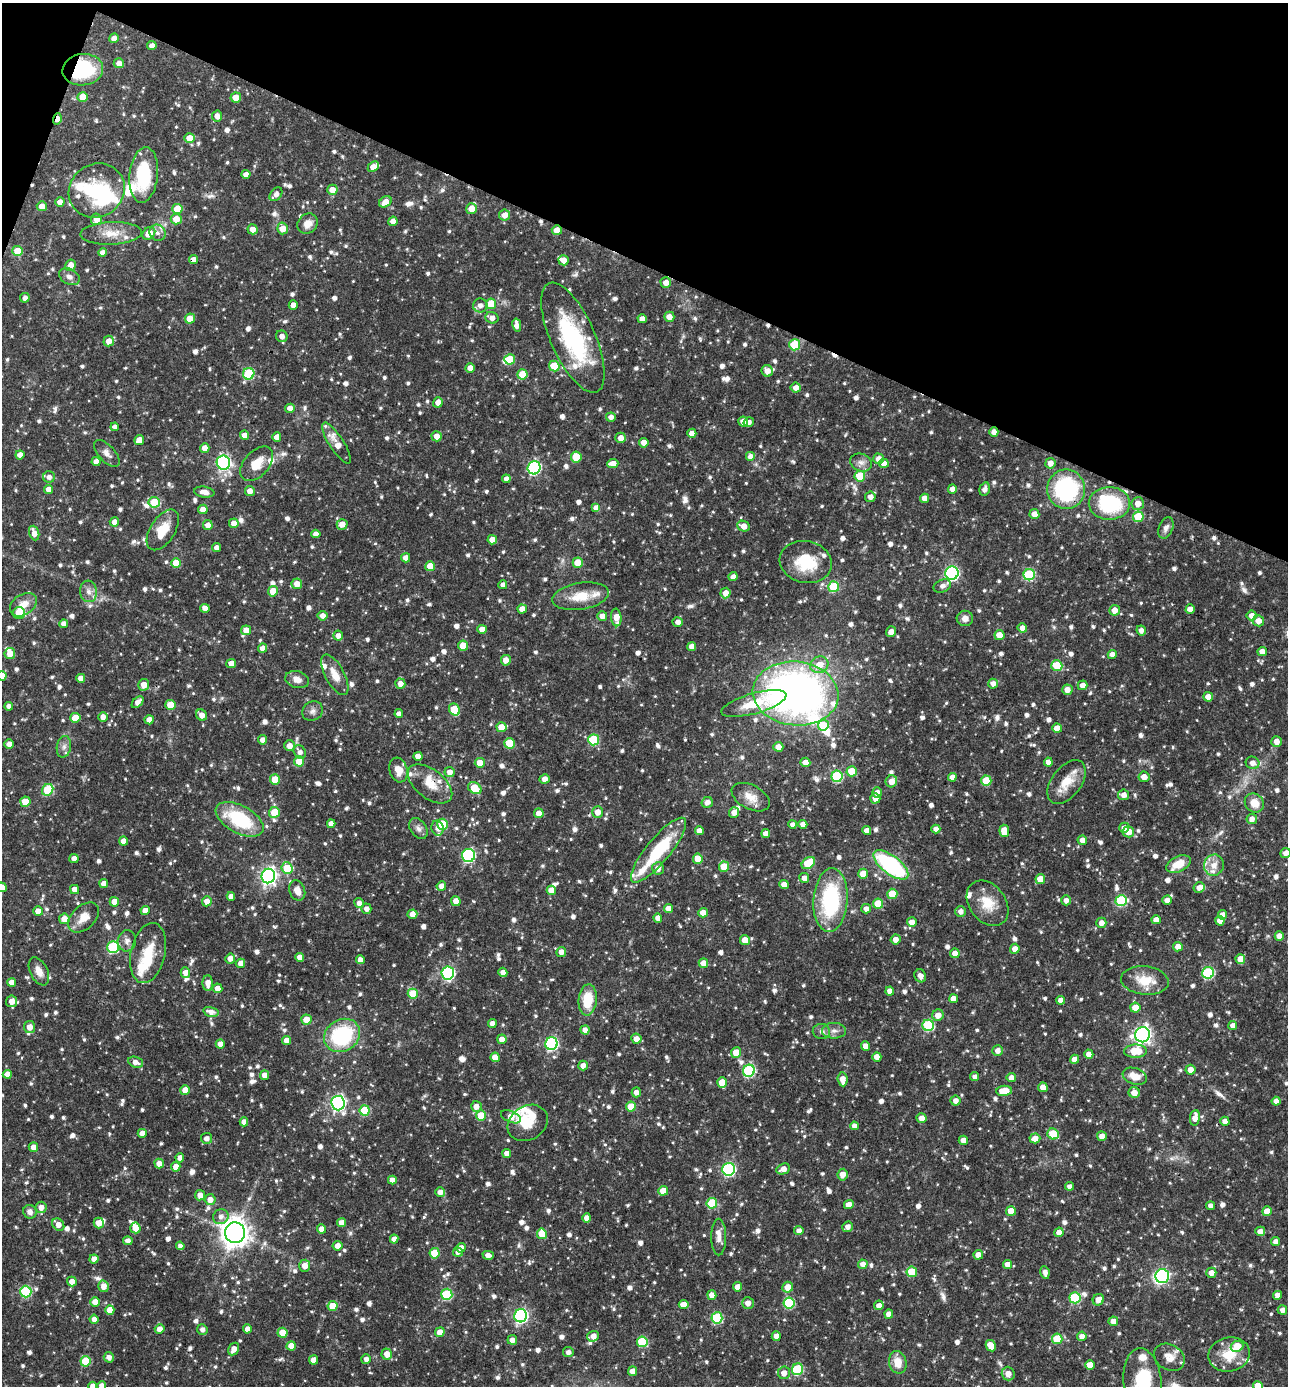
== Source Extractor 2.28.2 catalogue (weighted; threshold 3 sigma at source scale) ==
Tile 2 of 4 x 4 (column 2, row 1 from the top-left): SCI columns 1556-2841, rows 4151-5534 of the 5550 x 5536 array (HDU 1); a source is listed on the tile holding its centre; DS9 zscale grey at full resolution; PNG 1290 x 1388 px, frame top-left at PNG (2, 3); each listed source drawn as its Kron ellipse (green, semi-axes under 4 px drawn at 4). Shown black and unused: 20% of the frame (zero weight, under 3 of 4 exposures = <1% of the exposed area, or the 3 px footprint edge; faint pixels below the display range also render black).
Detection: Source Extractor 2.28.2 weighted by HDU 2 'WHT'; one run over the whole footprint, this tile lists its part. Background 0.0653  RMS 0.0036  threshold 0.0163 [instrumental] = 3 sigma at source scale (4.5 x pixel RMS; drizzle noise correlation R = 1.50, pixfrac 1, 0.05/0.05 arcsec/px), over >= 5 px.
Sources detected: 1223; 7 inside a brighter object's white glare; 6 cosmic-ray / hot-pixel residue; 1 long thin detection or spike segment (spike, bleed or trail) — neither listed nor drawn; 41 inside a brighter listed object's ellipse — not listed separately; of the other 1168, all 500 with FLUX_AUTO >= 1.63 (the completeness limit of this list) listed and drawn (668 fainter detections not listed), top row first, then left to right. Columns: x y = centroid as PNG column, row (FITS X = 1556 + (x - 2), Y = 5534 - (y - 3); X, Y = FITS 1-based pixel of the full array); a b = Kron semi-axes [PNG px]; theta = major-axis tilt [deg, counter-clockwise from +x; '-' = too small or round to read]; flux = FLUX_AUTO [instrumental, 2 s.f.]
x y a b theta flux
114 38 5 4 - 2.3
152 45 4 4 - 1.9
119 63 5 5 - 2.4
83 70 20 15 6 27
83 97 5 5 - 6.2
236 97 5 5 - 4
217 116 5 5 - 2.6
57 119 6 3 73 3
189 138 5 5 - 5
373 167 6 4 44 3.1
246 174 4 4 - 2.4
144 175 28 14 84 23
97 190 29 26 36 25
332 190 5 5 - 3.9
276 194 8 5 52 1.9
60 202 5 4 - 2.4
385 202 7 5 33 3.4
42 206 5 5 - 2.8
177 209 5 5 - 8.2
472 209 5 5 - 3.8
505 215 5 5 - 3.1
96 219 6 5 - 3.4
176 219 5 5 - 4.6
393 221 4 4 - 2.6
308 223 11 9 44 3.6
283 228 6 5 - 4.9
253 229 5 5 - 2.6
557 230 5 4 - 3.9
111 233 31 11 2 6.4
149 233 7 5 44 4.4
157 233 8 7 - 1.8
18 251 5 5 - 6.7
102 252 4 4 - 2.1
193 259 4 4 - 2.4
564 260 5 5 - 2.6
71 265 6 5 - 2.9
69 277 11 7 -28 1.8
666 283 5 5 - 2.6
25 298 5 4 - 1.7
491 304 5 5 - 9.2
293 305 5 4 - 2.5
480 305 7 7 - 2.1
669 317 5 5 - 2.7
492 318 6 5 - 2.1
190 319 5 5 - 4.9
642 319 4 4 - 2.4
517 325 7 4 -80 2.4
282 336 6 5 - 1.8
573 338 59 22 -66 41
109 341 5 5 - 3.1
795 345 5 5 - 15
510 359 5 5 - 11
554 366 5 5 - 8.5
470 368 4 4 - 2.5
767 371 6 5 - 3.2
249 374 6 5 - 19
522 374 5 5 - 8.6
796 388 5 5 - 2.5
438 402 5 5 - 2.7
290 408 5 4 - 2.4
611 417 5 4 - 1.8
743 421 5 5 - 3.6
749 422 5 5 - 1.7
115 427 4 4 - 1.8
994 432 5 4 - 2.3
692 433 4 4 - 2.6
245 435 5 4 - 2.4
437 436 5 5 - 2.6
277 437 5 4 - 2.7
621 438 5 5 - 2.8
139 440 5 4 - 4.2
336 443 24 7 -57 5.3
644 443 4 4 - 3.9
205 448 5 4 - 2.7
107 453 16 8 -47 2.2
20 455 4 4 - 2.3
576 457 5 5 - 10
751 457 5 5 - 2.6
878 459 5 5 - 2.6
96 462 4 4 - 2.7
861 462 11 8 -22 2.1
223 463 7 6 - 77
884 463 5 4 - 2.7
1050 463 5 5 - 2.5
257 464 20 12 48 6.5
613 464 5 4 - 3.4
534 468 7 6 - 47
860 476 5 5 - 9.2
49 477 6 5 - 1.9
506 479 4 4 - 1.8
49 489 4 4 - 3
952 489 4 4 - 2.2
985 489 7 5 74 1.7
1066 489 20 19 - 42
250 491 5 5 - 2.6
204 492 10 5 -8 2.2
870 497 5 5 - 2.3
924 498 4 4 - 2.8
154 502 5 5 - 9.1
1109 503 21 16 0 28
1138 503 6 6 - 3.5
596 508 4 4 - 3.3
203 509 5 4 - 2.5
1034 514 5 5 - 3.3
1138 517 5 5 - 12
114 522 4 4 - 2.2
234 523 5 4 - 2.8
342 524 5 5 - 3.2
208 525 5 4 - 2.4
743 526 6 5 - 3.1
1166 528 11 7 68 1.8
163 530 23 12 57 7.4
34 533 7 5 -70 3
316 534 4 4 - 1.9
492 540 5 4 - 3.4
217 548 4 4 - 2.1
406 558 4 4 - 2.6
806 562 26 21 -12 15
176 563 5 5 - 7.2
578 563 5 5 - 5.7
430 566 5 5 - 7.1
952 573 7 6 - 70
1029 575 6 5 - 27
733 577 4 4 - 2
297 584 5 5 - 3.2
503 585 4 4 - 1.9
942 586 9 6 25 1.7
834 587 5 5 - 19
89 591 11 8 -83 2.1
273 591 5 5 - 6.2
725 593 5 5 - 3.1
580 596 28 13 9 9
23 605 15 10 34 4.4
205 608 4 4 - 2.6
522 609 4 4 - 2.7
1190 609 5 4 - 3
1115 610 5 5 - 3.2
19 613 6 6 - 8.3
1252 615 5 5 - 2.5
323 616 5 5 - 2.2
602 616 5 5 - 2.7
616 617 9 5 -86 3.9
965 618 8 8 - 2.2
1258 621 5 5 - 3.1
678 622 5 5 - 1.9
64 624 4 4 - 2.3
1022 628 5 4 - 2.4
482 629 5 4 - 2.8
246 630 5 5 - 2.9
1141 630 5 5 - 1.9
891 632 5 5 - 2.4
999 635 5 5 - 4.4
338 636 5 4 - 2.2
463 646 5 5 - 6.4
692 647 4 4 - 2.8
263 648 5 4 - 2.5
1262 651 4 4 - 2.6
10 654 5 5 - 3.4
1112 654 4 4 - 2.4
506 660 5 5 - 3.1
231 663 5 4 - 2.6
819 665 9 8 - 4.9
1057 666 5 5 - 13
335 675 22 9 -61 4.8
2 676 5 5 - 2.5
81 678 4 4 - 2.7
297 680 12 8 -16 2.7
400 684 5 5 - 2.5
993 684 5 4 - 2
144 685 6 5 - 3.2
1083 685 5 4 - 2.4
1067 690 5 5 - 2.7
796 693 43 32 -5 210
1208 697 5 4 - 3
138 702 7 4 46 2.1
754 704 33 10 16 9.5
171 705 5 5 - 8.1
9 706 4 4 - 1.7
454 709 6 5 - 11
312 711 11 9 35 1.8
399 714 4 4 - 1.9
202 715 6 5 - 2.6
103 717 5 4 - 2.2
75 718 5 5 - 7.6
149 720 4 4 - 2.9
823 725 5 5 - 11
502 727 5 5 - 6.4
1057 728 5 4 - 3.3
263 740 5 4 - 2.2
594 740 5 5 - 19
1276 741 5 5 - 2.6
509 743 5 5 - 11
9 744 5 4 - 2.7
289 746 5 5 - 2.4
64 747 11 7 79 1.8
778 747 5 5 - 2.8
300 752 7 6 - 1.9
418 756 4 4 - 2.9
299 761 5 5 - 7.9
805 762 5 4 - 2.8
1048 762 4 4 - 2.9
480 763 5 5 - 4.2
1252 763 7 6 - 2.2
398 770 12 9 -74 4.2
852 771 5 5 - 9.6
449 772 5 5 - 2.6
837 776 6 5 - 27
952 777 4 4 - 2.1
1144 777 5 5 - 2.8
545 779 5 5 - 2.5
275 780 5 5 - 7.4
891 781 6 5 - 3.4
986 781 5 5 - 10
1067 782 25 14 53 7.4
430 784 26 14 -38 7
475 788 7 5 -32 9.3
48 790 6 5 - 18
877 792 5 5 - 1.9
1124 795 5 5 - 2.6
751 797 20 12 -27 4.8
875 798 5 5 - 3.1
25 802 5 5 - 5.9
707 802 6 5 - 2.1
1254 803 10 9 - 5.1
274 812 5 5 - 6.7
597 812 5 5 - 3.3
539 813 5 4 - 3.1
734 813 5 5 - 2.6
240 819 26 14 -28 24
1252 819 5 5 - 2.3
331 824 4 4 - 2.4
442 824 5 5 - 17
792 824 4 4 - 1.7
803 824 4 4 - 2.4
437 828 7 6 - 2.1
1124 828 5 5 - 2.3
418 829 11 8 -54 1.7
936 829 4 4 - 2.1
699 831 4 4 - 2.3
867 831 4 4 - 2.7
1004 831 6 4 -83 5.1
1128 832 5 5 - 3.4
766 834 4 4 - 2.8
1082 840 5 4 - 2.5
124 841 4 4 - 3
659 850 41 12 50 21
1285 853 5 5 - 1.8
469 855 6 6 - 46
74 858 4 4 - 2.3
698 859 5 5 - 7.3
808 863 7 5 35 13
1178 864 13 7 24 6.1
891 865 21 9 -38 46
1214 865 10 10 - 3.3
724 867 5 5 - 9.2
287 868 6 5 - 14
658 868 6 6 - 2.5
863 874 5 5 - 4.7
268 876 7 6 - 130
804 878 5 5 - 2.4
1040 879 5 5 - 5.1
104 883 4 4 - 2.5
784 884 5 4 - 3
441 886 5 4 - 2.6
2 887 5 5 - 2.9
1199 887 5 5 - 2
75 890 4 4 - 2.6
551 890 4 4 - 3.4
297 891 10 7 -70 3.2
892 894 5 5 - 9
231 896 4 4 - 2.2
830 900 32 17 86 34
1066 900 5 5 - 2.1
1167 900 5 4 - 2
207 901 5 5 - 2.8
456 901 5 4 - 3.2
1121 901 6 5 - 26
114 902 5 4 - 3.5
359 903 5 4 - 1.8
988 903 25 18 -53 8.4
878 904 5 5 - 8.3
366 909 5 5 - 1.8
668 909 4 4 - 3.1
866 909 5 5 - 2.2
38 911 5 5 - 3.1
145 911 4 4 - 3.2
961 911 5 5 - 1.7
703 913 5 4 - 3.5
412 914 5 4 - 2.6
1223 915 5 4 - 2.5
84 917 18 11 43 4.3
658 918 4 4 - 2.6
64 919 5 5 - 3.4
1156 920 4 4 - 2.7
1220 921 5 4 - 3.3
912 922 5 4 - 2.5
1101 923 5 5 - 2.3
1279 936 5 4 - 2.7
895 939 5 5 - 2.3
745 940 5 5 - 3.9
127 941 10 9 - 2.1
113 947 6 5 - 33
1178 947 5 4 - 2.6
1015 949 5 5 - 2.6
561 952 5 5 - 2.6
148 953 30 17 77 10
955 953 5 5 - 2.5
300 957 4 4 - 2.4
230 958 5 5 - 2.4
1240 959 5 5 - 4.1
360 960 4 4 - 2.6
240 963 5 4 - 2.1
703 963 5 4 - 3.7
39 971 15 8 -64 3.2
503 972 5 4 - 2
185 973 5 5 - 2.7
448 973 6 6 - 53
1208 973 6 6 - 31
920 976 7 5 -61 1.8
1145 980 24 14 -6 8.3
11 982 4 4 - 2.5
208 983 8 5 -89 3.1
217 988 5 5 - 2.8
890 991 4 4 - 2.5
413 994 5 5 - 9.3
953 999 4 4 - 2.8
588 1000 15 9 85 10
1061 1000 4 4 - 2.2
12 1001 6 5 - 2.9
1135 1008 5 5 - 4.3
211 1012 8 4 -15 2.2
938 1015 6 5 - 3.2
306 1020 5 5 - 5.2
492 1024 4 4 - 2.6
928 1025 6 5 - 27
1233 1026 4 4 - 2.6
29 1027 6 5 - 3.2
585 1030 4 4 - 2.1
821 1031 8 7 - 1.6
834 1031 12 8 0 2.1
342 1035 19 16 32 32
1143 1035 7 7 - 130
502 1039 5 4 - 2.8
636 1039 5 5 - 2.4
287 1041 4 4 - 3.1
220 1044 4 4 - 2.3
551 1044 6 6 - 55
865 1046 5 4 - 2.6
997 1051 5 5 - 2
1135 1051 11 6 2 8.7
736 1052 5 5 - 5.2
1089 1054 4 4 - 2.7
495 1057 5 4 - 4.5
877 1057 4 4 - 3.3
1075 1059 4 4 - 2.7
136 1062 7 5 -20 2.3
583 1066 5 5 - 2.2
1191 1070 5 5 - 2.6
749 1071 6 6 - 37
7 1074 4 4 - 2.9
264 1075 5 4 - 2.6
1135 1076 12 8 -19 4.5
975 1077 4 4 - 1.7
1011 1078 4 4 - 2.3
842 1079 7 5 -84 3
722 1082 5 5 - 6.4
1043 1087 5 4 - 3.1
185 1090 5 5 - 3.5
1004 1091 8 5 4 6.9
636 1092 5 4 - 1.9
1134 1093 5 5 - 3.4
956 1101 5 5 - 2.1
1276 1101 4 4 - 2.5
338 1103 7 6 - 93
476 1106 5 5 - 2.4
631 1107 5 5 - 6.5
365 1111 5 5 - 14
481 1116 5 5 - 9.2
511 1117 10 5 -23 4.5
922 1118 5 4 - 2.7
1195 1118 8 5 82 3.1
1225 1121 4 4 - 2.5
244 1122 4 4 - 2.1
528 1123 21 17 31 7.5
854 1126 4 4 - 2.3
142 1133 4 4 - 2.8
1053 1134 6 5 - 12
1102 1136 5 4 - 2.8
206 1138 5 5 - 1.9
1035 1138 5 5 - 2.9
963 1140 4 4 - 2.8
33 1147 5 5 - 2.3
507 1153 4 4 - 2.5
180 1158 4 4 - 2.5
159 1163 5 4 - 2.2
176 1167 5 4 - 3.1
729 1169 6 6 - 49
783 1169 7 5 25 2.8
842 1175 6 5 - 3.3
392 1180 4 4 - 2.6
1069 1186 4 4 - 1.7
663 1191 5 5 - 6
440 1192 5 5 - 2.3
200 1195 5 5 - 3
210 1199 5 5 - 2.7
712 1203 5 5 - 15
849 1204 5 4 - 3.4
1211 1206 4 4 - 2
41 1207 5 5 - 2.4
1011 1211 5 5 - 5.6
1267 1211 5 4 - 3.8
30 1212 7 6 - 2
221 1217 8 7 - 1.9
587 1218 5 4 - 2.8
99 1223 5 5 - 3.1
341 1223 4 4 - 2.5
58 1224 7 5 -47 2.6
848 1227 5 5 - 1.9
135 1228 5 5 - 3.8
322 1229 4 4 - 3.3
799 1231 4 4 - 1.9
1260 1231 5 4 - 2.5
1059 1232 5 4 - 2.4
235 1233 10 10 - 370
542 1234 5 5 - 8.6
719 1237 18 7 -90 2.9
394 1239 4 4 - 2.2
128 1241 4 4 - 1.7
1275 1241 4 4 - 1.7
180 1246 4 4 - 1.7
338 1246 5 5 - 2.4
461 1248 5 4 - 2.6
458 1252 5 4 - 1.6
435 1253 5 5 - 10
488 1255 6 4 -15 2.1
978 1255 5 4 - 3.4
94 1259 4 4 - 2.6
863 1264 5 4 - 2.2
1007 1264 4 4 - 2.7
305 1266 6 5 - 2.7
912 1272 5 5 - 9.5
1045 1273 6 4 -80 1.9
1211 1273 5 5 - 2.6
1162 1276 7 7 - 51
72 1281 5 4 - 2.5
103 1286 6 5 - 2.7
738 1287 4 4 - 2.9
788 1287 5 5 - 3.7
26 1292 6 5 - 28
447 1294 5 5 - 24
712 1295 5 4 - 2.7
1277 1295 4 4 - 2.4
1075 1298 5 5 - 22
1098 1300 6 5 - 3
95 1302 4 4 - 3.7
748 1303 6 6 - 2.8
789 1303 5 5 - 20
684 1304 5 4 - 2.7
879 1305 5 4 - 2.4
332 1306 5 5 - 6.4
110 1310 5 4 - 4.6
1282 1310 5 4 - 1.8
889 1314 4 4 - 2.8
521 1316 7 6 - 71
717 1318 5 5 - 24
94 1319 4 4 - 1.9
1113 1321 5 5 - 2.8
160 1329 5 4 - 2.4
202 1329 5 5 - 1.7
247 1329 4 4 - 2.7
440 1332 5 4 - 2.8
282 1333 5 5 - 6.7
593 1336 6 5 - 2.7
776 1336 5 4 - 3.2
1082 1336 5 4 - 2.3
1057 1339 5 5 - 11
512 1340 5 4 - 1.8
642 1342 5 5 - 19
291 1346 5 4 - 4.2
991 1346 6 5 - 4
1237 1346 6 5 - 9.6
234 1349 7 5 59 2.7
568 1352 5 5 - 1.7
387 1354 5 5 - 3.2
1229 1354 21 17 12 8.4
109 1357 5 5 - 2
1169 1357 16 12 -31 3.6
366 1359 5 5 - 1.9
313 1360 4 4 - 2.6
85 1361 5 5 - 13
898 1362 11 9 -77 4.9
1090 1365 5 5 - 3.9
798 1369 6 5 - 22
632 1371 4 4 - 2.5
784 1373 6 6 - 2.8
1008 1374 7 6 - 3
1142 1382 33 19 -84 23
93 1386 4 4 - 2.2
102 1386 4 4 - 2.6
1258 1386 5 5 - 7.1
Overlapping masked pixels (flux is a lower limit): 10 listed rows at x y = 83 70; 57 119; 557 230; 193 259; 573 338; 994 432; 1066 489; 430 784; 597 812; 338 1103
Isophote crosses this tile's border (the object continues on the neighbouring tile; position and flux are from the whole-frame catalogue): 7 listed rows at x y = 2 676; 1285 853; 2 887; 1142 1382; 93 1386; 102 1386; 1258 1386